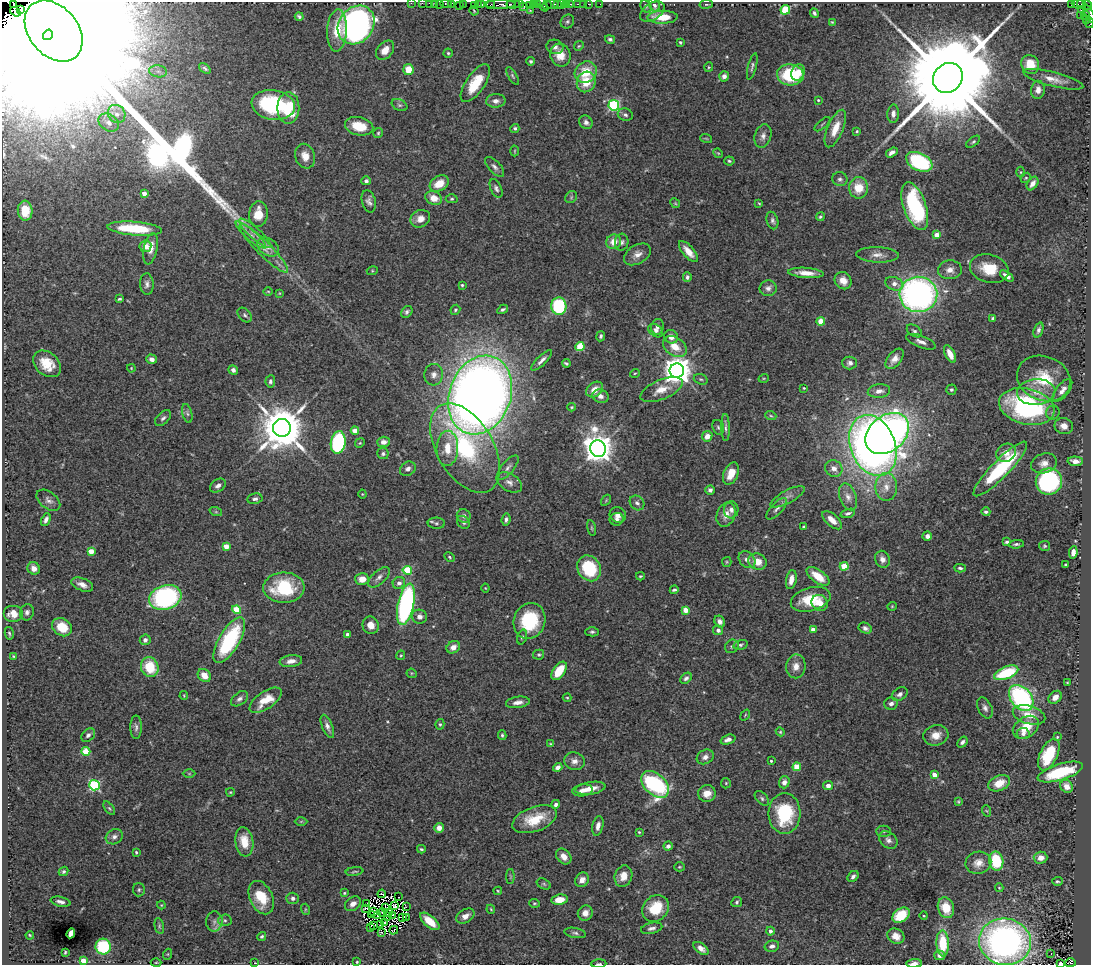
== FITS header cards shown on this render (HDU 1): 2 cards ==
NAXIS1  =                 1089
NAXIS2  =                  963

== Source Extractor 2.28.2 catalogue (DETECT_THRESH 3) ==
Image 1089 x 963 px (HDU 1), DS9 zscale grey, 1 PNG px = 1 image px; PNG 1093 x 967 px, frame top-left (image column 1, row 963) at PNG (2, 2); each listed source drawn as its Kron ellipse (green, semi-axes under 4 px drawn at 4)
Background 1.4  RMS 0.038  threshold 0.115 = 3 sigma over >= 5 px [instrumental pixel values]
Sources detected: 473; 2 with non-positive FLUX_AUTO (blend fragments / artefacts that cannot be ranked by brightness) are neither listed nor drawn; the other 471 listed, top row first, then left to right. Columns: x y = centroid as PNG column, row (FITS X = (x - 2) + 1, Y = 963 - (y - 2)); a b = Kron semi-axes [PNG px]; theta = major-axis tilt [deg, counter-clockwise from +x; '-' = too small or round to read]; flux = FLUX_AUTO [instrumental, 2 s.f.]
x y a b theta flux
411 3 2 2 - 38
422 3 2 2 - 43
429 3 2 2 - 45
435 3 3 2 - 29
451 3 4 3 - 38
440 4 3 3 - 150
446 4 6 3 0 140
463 4 2 2 - 11
478 4 3 2 - 37
500 4 16 3 0 810
513 4 6 3 1 180
519 4 4 2 - 100
537 4 3 2 - 120
542 4 8 2 -64 100
552 4 6 3 7 250
558 4 3 2 - 49
562 4 3 3 - 110
566 4 2 2 - 41
570 4 3 2 - 20
577 4 3 2 - 130
583 4 2 2 - 24
588 4 2 2 - 31
600 4 2 2 - 1.9
706 4 7 3 8 3.4
1071 4 4 2 - 120
1078 4 6 3 -3 93
1082 4 5 2 - 45
13 5 2 2 - 47
459 5 2 2 - 0.51
474 5 2 2 - 15
482 5 3 2 - 32
491 5 4 3 - 98
530 5 3 2 - 22
533 5 3 3 - 110
547 5 4 3 - 60
654 5 7 5 -61 9.1
1087 5 5 3 - 99
524 6 2 2 - 3
646 6 7 5 -54 4
21 10 2 2 - 13
785 10 5 4 - 140
1081 10 4 2 - 36
474 11 5 3 - 2.4
530 11 3 3 - 2.4
652 11 13 8 32 16
15 12 6 3 -37 430
814 13 5 3 - 4.9
1089 14 10 3 -64 180
1081 15 3 2 - 6.4
1086 15 4 2 - 86
299 16 4 3 - 4.4
663 17 15 6 1 59
1087 19 3 3 - 35
567 22 7 6 - 5.6
832 22 4 4 - 2.9
1090 23 5 2 - 58
356 25 20 17 52 880
337 30 21 10 87 59
54 31 34 24 -50 780000
48 35 5 4 - 110000
610 39 5 4 - 5.2
680 42 4 3 - 3.2
579 46 5 4 - 3.3
555 47 8 7 - 11
385 50 11 7 50 30
448 53 4 4 - 3.8
560 55 11 10 - 38
531 61 4 4 - 5.1
1030 64 10 8 -59 55
752 66 14 4 75 6.8
709 67 5 4 - 2.8
205 68 6 4 -38 4.2
408 69 5 5 - 41
158 71 9 6 -7 9.8
586 72 11 10 - 65
798 72 8 6 69 22
790 75 13 10 -5 140
512 76 10 4 -59 4.4
724 76 5 5 - 12
948 78 16 14 46 87000
1053 79 31 7 -14 30
586 82 10 9 - 51
475 83 22 9 55 74
1038 90 9 7 83 17
818 100 3 3 - 3.2
496 101 10 7 2 14
273 105 22 14 -9 240
400 105 8 5 -26 6.1
614 105 5 5 - 330
288 108 16 11 89 81
117 114 9 8 - 18
893 114 9 5 86 13
625 115 7 6 - 7
586 122 7 6 - 9.6
109 123 11 8 -35 18
822 124 10 2 41 3.1
359 126 14 9 -13 56
515 128 4 4 - 4.6
835 128 20 7 67 42
857 131 4 3 - 2.9
378 133 5 5 - 3.6
763 136 12 8 73 14
706 138 6 3 -19 2.8
973 142 8 4 37 4.4
515 151 5 3 - 2.5
892 152 6 4 35 8.7
718 153 5 4 - 2.6
305 156 12 10 -69 27
729 161 5 4 - 4.2
919 162 14 8 -26 250
495 167 12 6 -46 9.9
1021 172 5 3 - 2.9
1026 178 5 4 - 3.3
840 179 8 7 - 7.6
366 181 5 4 - 6.4
439 184 10 7 31 36
1033 184 7 5 55 16
496 188 10 5 -65 7.5
859 188 10 9 - 50
144 193 4 4 - 21
571 197 6 5 - 4.6
434 198 9 6 -22 25
452 199 6 4 2 4
369 201 11 7 -74 11
675 203 5 4 - 3
759 203 4 3 - 2.4
915 206 25 11 -71 260
25 211 10 7 -86 44
258 214 13 9 85 47
820 217 4 4 - 4
420 219 10 8 30 19
772 221 9 5 -74 7.3
135 229 27 7 -5 110
255 233 21 5 -42 19
251 235 19 5 -41 16
937 235 4 4 - 37
614 242 7 7 - 29
622 242 8 7 - 7.8
145 246 6 5 - 18
268 247 11 8 -34 16
264 248 33 7 -45 40
150 249 16 7 78 25
688 252 13 5 -49 25
637 254 15 9 30 20
878 255 21 7 -2 21
989 269 20 14 -16 64
950 270 12 9 3 20
372 271 5 3 - 2.8
806 273 18 5 -4 28
1007 276 7 4 -35 16
687 277 5 4 - 6.3
843 281 9 8 - 26
147 284 11 7 -87 10
894 284 9 6 -20 17
462 285 3 3 - 3.3
768 288 8 8 - 11
268 291 5 3 - 2.2
279 293 4 2 - 1.6
918 294 19 17 3 920
119 299 4 3 - 3.7
559 306 9 7 -84 200
503 309 6 4 30 4.9
455 310 5 4 - 4.5
407 312 6 5 - 6.4
245 315 8 6 -46 6.7
993 319 4 3 - 4.7
821 321 4 4 - 63
657 327 8 6 76 9
1038 330 8 4 70 7.6
656 331 8 6 -38 8.7
914 331 8 5 -33 6.2
601 336 5 4 - 5.2
671 337 7 6 - 17
921 342 16 6 -20 14
580 347 4 4 - 110
675 347 13 9 -33 39
950 354 9 5 -63 27
152 359 5 4 - 12
895 359 12 7 52 18
542 360 14 4 45 12
566 363 4 3 - 4.2
850 363 7 6 - 8.3
47 364 15 11 -42 52
131 368 4 3 - 1.9
233 370 5 4 - 8.9
677 371 7 7 - 4000
635 373 5 3 - 2.6
434 375 11 9 84 15
764 378 5 3 - 2.5
1044 378 27 22 -21 110
701 379 7 5 -19 5
270 381 6 4 84 5.7
804 388 3 2 - 2.4
595 390 9 7 38 26
662 390 22 9 23 39
951 390 5 5 - 4.8
1062 390 13 6 51 15
879 391 11 6 7 16
1036 392 19 13 4 44
480 395 40 31 69 3900
600 396 8 6 -16 12
571 407 4 3 - 2.9
1027 407 28 18 -14 460
1053 412 7 6 - 7.4
187 413 9 4 -77 6.9
771 416 5 3 - 2.9
163 418 10 6 44 8
1064 426 9 8 - 19
718 427 7 5 -72 5.2
726 427 13 3 -89 7
282 428 9 9 - 13000
355 431 4 4 - 34
887 433 24 17 40 1300
707 436 5 5 - 23
384 442 6 5 - 12
338 443 11 7 80 290
360 443 5 4 - 3.2
873 445 32 22 -68 1800
447 448 18 11 87 45
465 448 49 28 -60 270
598 449 8 8 - 3700
1006 453 10 8 32 22
383 454 5 5 - 5.4
1075 461 7 5 -2 17
1044 463 13 10 17 22
508 468 15 6 50 12
834 468 9 8 - 16
408 469 8 6 35 11
1000 469 37 8 46 230
731 474 12 7 67 36
1049 481 13 13 - 330
509 482 14 8 -32 17
218 486 8 6 36 10
886 487 14 10 90 29
710 490 5 4 - 8.9
362 494 4 4 - 2.3
787 497 19 6 28 17
848 497 14 8 -71 18
255 499 7 5 10 7.1
48 500 13 8 -38 12
606 500 6 4 57 2.7
637 503 8 6 -46 9.2
777 509 14 5 47 11
731 510 8 7 - 12
216 512 6 4 -18 3.8
986 512 4 4 - 4.6
848 513 7 4 17 6.5
618 515 8 7 - 14
726 515 12 9 69 20
464 516 7 6 - 9.3
617 519 7 6 - 8.9
46 520 6 4 64 10
506 520 6 4 84 7.3
832 520 12 6 -43 24
463 522 7 5 -45 7
436 523 8 5 -1 5.9
803 527 4 3 - 3.2
592 528 8 3 -79 3.1
927 536 4 4 - 11
1007 542 4 3 - 5.1
1016 544 7 4 4 4.9
226 546 4 4 - 32
1045 546 5 5 - 3.8
91 551 4 4 - 40
1073 552 6 4 82 15
449 557 5 3 - 3.4
882 559 9 7 -67 13
747 560 9 7 -46 13
727 562 5 4 - 3.1
757 562 9 7 -27 32
1066 565 3 3 - 3.1
844 566 4 4 - 69
34 568 6 6 - 15
589 568 13 11 -56 130
960 568 6 3 -4 5.4
407 570 4 4 - 110
640 576 4 3 - 3.2
818 576 13 6 -36 56
379 577 13 6 43 13
362 579 7 6 - 27
791 580 9 5 79 22
399 583 6 6 - 10
82 585 11 6 -23 18
284 588 20 15 1 150
485 588 4 4 - 2.2
674 590 4 3 - 4.4
165 597 16 12 18 370
811 599 20 11 17 84
820 603 8 7 - 27
406 604 21 8 78 550
892 606 5 4 - 2.6
236 610 4 4 - 97
686 610 4 4 - 48
27 612 8 7 - 8.5
13 614 10 8 0 31
420 617 8 7 - 12
529 621 18 15 69 140
720 622 6 5 - 10
371 625 9 8 - 23
62 627 10 8 -32 48
865 628 7 5 -27 7.4
718 630 5 5 - 9.1
813 630 4 4 - 27
592 632 6 4 0 5.1
9 633 6 4 -78 4
347 635 4 3 - 9.1
522 637 8 4 73 4.5
145 640 5 5 - 9.8
229 640 25 10 60 220
740 645 7 5 15 5.9
732 646 7 6 - 6.2
453 647 7 5 36 18
401 655 5 4 - 3
539 655 5 5 - 4
13 656 3 2 - 1.9
291 661 11 6 8 18
796 666 12 9 83 22
150 667 10 8 -69 82
559 671 10 6 54 66
412 673 5 4 - 2.9
1006 673 13 6 22 120
204 675 7 6 - 28
686 678 6 4 41 6.9
1067 682 4 2 - 2
900 694 8 6 34 9.8
184 696 4 3 - 2.1
1055 697 7 5 43 20
567 698 4 4 - 2.5
1021 698 15 10 -50 430
239 699 10 6 36 10
266 700 18 8 34 50
518 702 12 5 8 15
891 704 7 6 - 11
985 708 11 6 -64 11
745 715 6 3 54 2.5
1029 715 17 9 -17 34
440 724 5 4 - 4.1
327 726 12 5 -68 12
136 727 12 5 -90 9.2
1026 727 14 10 34 58
780 732 4 4 - 2.7
1023 734 6 5 - 10
88 735 8 5 44 8.6
502 735 5 3 - 3.9
936 735 12 10 14 30
1057 737 4 3 - 2.8
728 740 8 4 19 12
962 742 6 4 50 7.2
551 744 4 3 - 3.1
86 751 4 4 - 86
1049 755 17 8 64 100
705 757 9 7 29 12
574 761 10 9 - 15
771 761 3 3 - 3.1
558 767 5 4 - 14
797 767 4 4 - 73
1060 772 23 8 17 140
189 774 6 4 -1 3.2
934 775 4 4 - 36
784 782 6 5 - 15
726 783 5 5 - 3.6
999 783 11 7 23 39
655 784 16 10 -42 350
94 785 5 5 - 290
828 786 5 4 - 12
1067 786 7 6 - 20
590 788 15 6 9 26
583 790 10 6 8 15
230 792 4 3 - 2.8
707 794 9 8 - 23
762 798 9 5 -47 6.6
958 801 4 3 - 3.1
556 804 4 4 - 8.8
109 808 8 4 -54 4.5
987 811 6 3 -70 2.4
785 813 20 16 -90 160
535 819 23 12 20 79
301 821 6 4 1 3.3
598 826 10 5 78 14
439 828 5 5 - 18
884 831 7 5 0 5.1
639 832 3 3 - 2.6
114 837 9 7 27 11
888 840 10 7 -42 11
244 842 15 9 -82 48
668 846 4 4 - 10
421 849 4 3 - 3.4
136 852 4 3 - 3.9
564 857 9 6 -46 19
1041 858 7 6 - 18
996 861 10 7 -78 110
978 863 13 11 13 26
679 867 5 4 - 3.2
64 871 5 4 - 4.9
354 871 9 3 7 3.6
510 876 7 4 -90 3.1
623 876 11 8 73 25
853 876 6 4 48 8.1
582 880 7 6 - 15
1057 881 5 4 - 4.2
544 884 7 5 -27 4.5
999 888 4 4 - 2.3
139 890 6 6 - 5.3
498 891 4 4 - 2.5
344 893 4 3 - 3
382 894 4 2 - 6.1
398 897 2 2 - 4
261 898 18 11 -64 69
293 898 6 5 - 8.1
560 900 8 5 10 45
60 902 10 5 -12 9.4
737 902 5 5 - 4.6
534 903 5 3 - 3.2
353 904 9 6 36 15
366 904 2 2 - 1.5
161 905 4 4 - 2.2
394 905 3 3 - 2
406 907 2 2 - 1.3
385 908 2 2 - 0.01
656 908 14 12 44 80
946 908 10 8 -74 52
305 909 5 3 - 2.7
365 909 4 2 - 3.6
491 909 4 3 - 2.5
374 912 3 2 - 1.5
382 913 4 2 - 1.6
389 913 3 2 - 0.73
585 913 8 7 - 19
371 915 2 2 - 0.99
392 915 4 2 - 3.1
901 915 9 6 34 92
378 916 2 2 - 2.4
388 916 3 2 - 0.29
465 916 10 6 29 16
924 916 4 3 - 2.1
402 917 3 2 - 1.8
406 917 3 2 - 2.6
225 920 7 6 - 5.7
214 921 10 8 83 12
430 921 11 5 -40 44
384 922 4 2 - 3
381 925 2 2 - 2.4
159 926 8 4 -78 4.7
373 926 3 2 - 1.1
370 928 2 2 - 4.3
652 928 11 5 13 9.7
394 930 4 2 - 1.3
770 931 4 4 - 9.7
381 932 3 2 - 9.4
71 933 5 4 - 26
575 933 11 5 -11 6.9
30 935 4 3 - 2.5
262 936 5 4 - 3.6
896 936 9 7 -31 19
1005 942 26 23 -11 1000
943 943 13 6 -88 97
103 946 8 7 - 170
772 946 7 5 14 9.2
701 948 8 5 -37 13
65 952 3 3 - 3.2
168 954 5 3 - 2.8
1051 954 3 2 - 2.2
940 955 5 5 - 11
83 961 4 4 - 44
156 962 5 3 - 2.7
357 962 3 3 - 2.4
255 963 3 2 - 1.5
914 963 7 3 5 11
1060 963 4 3 - 3.2
1071 963 5 4 - 930
599 964 7 2 3 3.5
At the frame edge (FLAGS 8, measured only in part): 14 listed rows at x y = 411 3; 422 3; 429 3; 435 3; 440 4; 446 4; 1087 5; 1089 14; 1090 23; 1005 942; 914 963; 1060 963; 1071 963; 599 964
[2 non-positive-flux detections neither listed nor drawn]